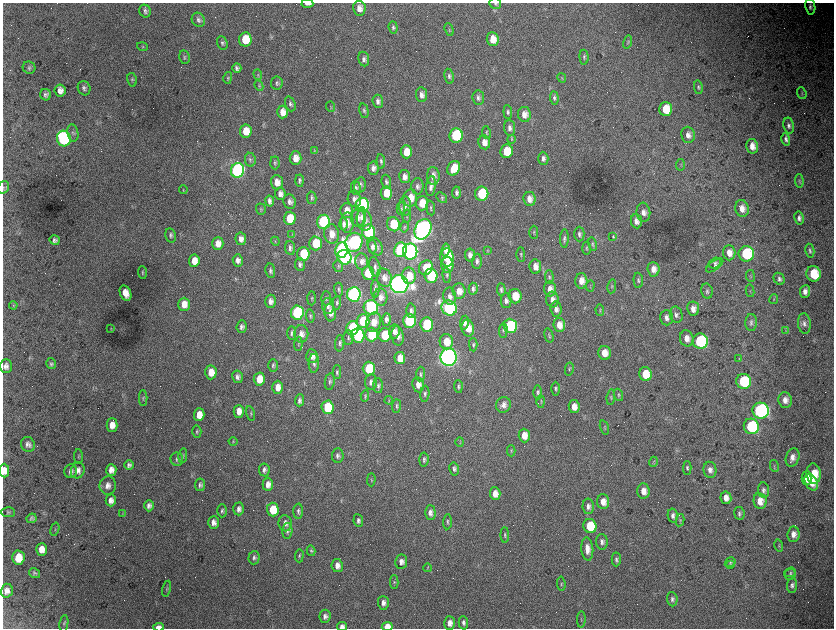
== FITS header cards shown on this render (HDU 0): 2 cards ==
NAXIS1  =                 1663 / length of data axis 1
NAXIS2  =                 1252 / length of data axis 2

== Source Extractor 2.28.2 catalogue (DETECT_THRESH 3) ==
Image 1663 x 1252 px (HDU 0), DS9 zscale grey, zoomed out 1/2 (1 PNG px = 2 x 2 image px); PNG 836 x 630 px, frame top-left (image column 2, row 1251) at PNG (3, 3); each listed source drawn as its Kron ellipse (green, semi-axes under 4 px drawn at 4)
Background 4380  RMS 76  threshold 228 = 3 sigma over >= 5 px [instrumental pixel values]
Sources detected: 429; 55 cannot appear on this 1/2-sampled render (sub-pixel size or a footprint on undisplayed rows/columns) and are neither listed nor drawn; the other 374 listed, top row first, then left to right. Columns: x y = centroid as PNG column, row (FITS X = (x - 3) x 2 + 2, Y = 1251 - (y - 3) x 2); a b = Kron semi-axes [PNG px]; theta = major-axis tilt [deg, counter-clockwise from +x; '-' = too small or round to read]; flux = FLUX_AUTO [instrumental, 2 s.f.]
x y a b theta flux
307 3 6 3 -4 1.1e+05
495 4 6 5 - 3.1e+04
810 7 8 5 -83 5.3e+04
359 8 7 6 - 1.1e+05
145 11 6 5 - 4.5e+04
198 20 7 6 - 4.9e+04
393 27 6 4 -85 3.5e+04
449 30 7 3 -72 1.9e+04
245 39 7 6 - 4.3e+05
493 39 7 6 - 2.0e+05
627 42 7 4 75 2.5e+04
222 43 7 5 -69 3.6e+04
142 47 5 4 - 2.2e+04
184 57 7 5 -78 2.8e+04
584 57 7 4 -89 3.4e+04
364 59 7 5 -81 5.7e+04
29 68 6 6 - 3.3e+04
237 68 5 4 - 4.6e+04
258 75 5 3 - 1.9e+04
449 76 7 4 -79 4.3e+04
228 78 6 4 75 2.2e+04
562 78 5 2 - 1.2e+04
132 80 7 4 -77 2.8e+04
277 83 6 5 - 3.5e+04
259 86 5 4 - 2.3e+04
698 87 7 4 -81 2.9e+04
84 88 7 6 - 4.7e+04
60 90 6 5 - 9.0e+04
802 93 6 4 -70 2.0e+04
46 95 6 5 - 4.8e+04
421 95 7 5 -82 8.6e+04
478 98 7 5 -84 4.9e+04
554 98 7 4 -85 3.5e+04
378 101 6 5 - 6.3e+04
290 104 7 5 -69 4.3e+04
331 107 5 3 - 1.4e+04
666 109 7 6 - 3.4e+05
364 111 7 4 -77 3.2e+04
283 112 6 5 - 1.5e+05
508 112 7 4 -85 3.5e+04
524 114 7 6 - 1.3e+05
789 125 8 5 -78 5.3e+04
510 128 8 5 -84 6.2e+04
246 131 7 6 - 3.0e+05
486 132 6 4 -81 2.4e+04
73 133 8 5 -80 4.7e+04
456 135 7 7 - 1.4e+06
688 135 8 6 -83 9.2e+04
64 139 8 7 - 3.8e+06
511 139 4 3 - 1.8e+04
786 139 6 3 -75 4.5e+04
484 142 7 6 - 1.3e+05
752 146 7 6 - 1.4e+05
314 151 4 3 - 1.7e+04
507 151 7 6 - 4.3e+05
406 152 6 5 - 2.4e+05
295 158 7 6 - 1.6e+05
543 158 6 5 - 5.8e+04
250 160 7 5 -80 3.6e+04
381 161 7 4 -86 3.2e+04
275 163 6 4 -86 2.9e+04
680 165 6 3 85 1.7e+04
373 168 6 5 - 7.6e+04
454 168 7 6 - 3.1e+05
237 170 7 6 - 5.1e+06
433 176 9 6 -87 9.7e+04
405 177 6 5 - 8.6e+04
300 181 6 4 -87 3.6e+04
799 181 7 4 -86 2.5e+04
277 182 7 6 - 1.3e+05
386 182 7 4 -82 3.8e+04
360 185 8 6 77 5.4e+04
417 186 8 6 89 5.7e+04
431 186 10 4 82 7.9e+04
3 187 6 5 - 2.7e+04
356 188 7 5 -87 3.7e+04
183 189 4 3 - 1.4e+04
386 193 6 5 - 2.5e+05
456 193 6 4 85 4.2e+04
280 194 6 5 - 8.6e+04
482 194 7 6 - 1.1e+06
442 197 6 4 -42 2.4e+04
312 198 6 4 -78 3.4e+04
410 198 9 7 85 2.1e+05
354 199 8 6 -77 7.5e+04
529 199 7 6 - 1.2e+05
270 201 5 4 - 6.1e+04
290 202 7 6 - 6.7e+04
422 203 7 6 - 2.9e+05
362 205 7 6 - 3.9e+06
405 206 9 6 -88 7.3e+04
431 208 7 4 -84 2.3e+04
742 208 8 7 - 1.4e+05
261 209 6 5 - 2.2e+04
401 209 6 3 87 1.9e+04
347 210 7 6 - 1.6e+05
643 212 9 7 -82 9.7e+04
407 216 6 2 83 1.5e+04
361 217 9 4 84 5.9e+04
290 218 6 6 - 4.3e+05
358 218 9 7 86 7.7e+04
799 218 7 4 -80 5.7e+04
364 220 10 7 -78 1.1e+05
636 221 7 5 -82 9.0e+04
323 222 7 6 - 2.7e+06
347 223 10 6 89 1.4e+05
343 224 6 3 -88 5.1e+04
393 224 7 6 - 5.4e+05
404 227 5 3 - 1.7e+04
423 229 11 8 64 1.1e+07
368 232 7 6 - 2.1e+06
534 232 6 3 90 1.9e+04
292 234 4 3 - 1.3e+04
332 234 10 7 -79 1.7e+05
579 234 7 5 -89 4.5e+04
171 235 7 5 -76 4.3e+04
613 236 3 2 - 1.3e+04
564 238 9 4 88 4.0e+04
241 239 6 5 - 8.9e+04
55 240 5 5 - 4.9e+04
275 241 4 4 - 2.0e+04
354 242 10 8 68 5.7e+06
218 243 6 5 - 1.4e+05
315 243 7 6 - 5.7e+05
593 244 7 4 -80 2.9e+04
372 246 7 3 -89 4.8e+04
375 246 10 6 -56 8.0e+04
290 248 7 5 -82 5.7e+04
587 248 6 4 -86 2.4e+04
342 250 7 6 - 5.2e+06
400 250 7 6 - 2.1e+06
445 250 6 4 79 1.0e+05
488 251 4 2 - 1.2e+04
810 251 7 4 -79 3.5e+04
410 252 8 7 - 7.8e+06
729 253 7 6 - 1.3e+05
303 254 7 6 - 7.9e+05
521 254 7 3 -89 2.2e+04
746 254 8 7 - 1.3e+06
470 255 6 5 - 8.0e+04
344 257 7 7 - 3.9e+06
447 257 9 6 -86 9.0e+05
238 260 6 5 - 7.8e+04
194 261 6 5 - 1.8e+05
362 261 8 6 -85 8.5e+04
477 261 7 5 89 5.1e+04
715 263 6 5 - 3.6e+04
300 264 6 5 - 4.7e+04
447 265 8 6 -88 1.3e+05
715 265 10 4 36 3.4e+04
338 266 6 5 - 2.4e+04
535 266 7 5 -82 1.3e+05
375 267 10 5 -78 6.1e+04
426 268 7 6 - 3.6e+05
653 269 7 6 - 1.2e+05
270 271 7 4 -83 3.9e+04
142 273 6 3 -87 1.8e+04
368 273 6 6 - 5.7e+05
814 274 7 7 - 5.1e+05
447 275 7 4 -86 3.1e+04
409 276 8 7 - 2.7e+05
431 276 7 6 - 1.2e+06
750 276 6 3 -82 1.7e+04
549 277 7 4 -86 2.7e+04
384 278 9 7 -74 1.1e+05
779 279 6 5 - 4.2e+04
638 280 7 5 -87 3.3e+04
581 281 8 6 -88 1.4e+05
399 284 9 9 - 1.3e+07
590 286 5 2 - 1.3e+04
612 286 7 3 83 2.3e+04
375 289 9 3 87 4.1e+04
473 289 6 4 -89 4.9e+04
550 289 7 6 - 1.2e+05
339 290 7 4 -86 2.8e+04
501 290 7 4 -86 3.8e+04
459 291 8 6 -84 1.5e+05
707 291 7 5 -79 4.0e+04
750 291 6 2 -78 1.1e+04
805 291 6 5 - 9.7e+04
126 293 8 5 -67 1.8e+05
354 294 7 6 - 5.9e+06
450 296 9 6 -80 8.7e+04
515 296 7 6 - 3.1e+05
381 297 9 7 -86 9.4e+04
312 298 7 3 88 2.2e+04
326 298 7 5 -88 3.3e+04
774 299 5 3 - 1.2e+04
552 300 8 6 -87 9.3e+04
270 301 6 5 - 8.0e+04
506 301 7 5 -90 6.3e+04
337 303 7 4 85 3.0e+04
184 304 6 5 - 1.8e+05
13 305 4 3 - 1.8e+04
328 306 8 6 -87 6.5e+04
371 307 7 7 - 2.5e+06
449 308 8 7 - 3.4e+06
556 309 7 5 -86 7.3e+04
693 309 7 6 - 1.0e+05
600 310 6 3 -85 1.8e+04
411 311 7 5 89 4.6e+04
297 312 7 6 - 2.6e+06
330 313 9 6 -85 1.0e+05
676 315 8 6 -75 5.2e+04
310 316 7 3 -85 2.5e+04
667 318 7 6 - 7.5e+04
386 319 6 4 89 6.8e+04
363 321 7 6 - 8.2e+05
409 321 7 6 - 2.0e+06
374 322 10 7 73 1.9e+05
751 322 8 5 88 5.0e+04
464 323 7 4 83 6.7e+04
804 323 10 6 -83 7.2e+04
427 325 7 6 - 1.0e+06
559 325 7 5 -81 1.5e+05
510 326 7 7 - 1.6e+06
242 327 6 5 - 4.8e+04
111 328 4 3 - 1.1e+04
353 328 7 6 - 2.4e+06
468 328 8 6 -79 2.1e+05
503 330 7 4 88 3.2e+04
786 330 3 2 - 7.9e+03
394 331 7 5 83 7.9e+04
292 333 7 4 -89 4.4e+04
301 334 9 7 -89 1.0e+05
358 335 7 6 - 2.2e+06
371 335 7 6 - 1.0e+06
385 335 7 6 - 6.5e+05
549 335 7 3 -75 2.2e+04
398 336 9 6 -79 9.6e+04
348 338 7 5 85 4.1e+04
687 338 8 6 -76 1.3e+05
700 341 7 7 - 2.3e+06
446 342 8 6 -78 2.3e+05
340 343 8 4 84 3.7e+04
298 344 7 2 85 1.6e+04
473 345 7 4 -87 2.7e+04
604 353 7 6 - 1.9e+05
312 356 7 5 -85 1.1e+05
449 357 9 8 - 1.2e+07
400 358 6 5 - 1.8e+05
739 358 3 2 - 1.1e+04
314 363 9 5 87 4.8e+04
51 364 5 5 - 2.7e+04
273 365 6 5 - 3.3e+04
6 366 7 6 - 6.9e+04
369 369 7 6 - 9.0e+05
569 369 6 3 79 2.0e+04
211 372 7 6 - 1.9e+05
337 372 7 4 90 3.0e+04
420 374 7 4 86 3.3e+04
645 374 7 6 - 4.0e+05
237 377 6 5 - 5.9e+04
259 379 6 5 - 2.6e+05
330 381 8 5 80 4.0e+04
744 381 7 7 - 1.0e+06
371 382 8 6 89 6.5e+04
418 385 7 6 - 1.2e+05
378 386 7 4 -86 4.0e+04
278 387 6 5 - 1.4e+05
458 387 6 4 -86 3.1e+04
555 389 7 4 89 2.8e+04
538 392 7 4 -88 3.6e+04
425 394 8 4 85 3.7e+04
618 395 6 4 -71 2.7e+04
365 396 6 4 85 2.1e+04
611 397 8 4 85 2.7e+04
143 398 8 3 -88 2.2e+04
299 400 6 4 87 4.8e+04
389 400 4 2 - 1.0e+04
785 400 8 6 -77 1.1e+05
541 401 6 3 -90 1.6e+04
503 405 8 7 - 9.2e+04
397 406 7 4 89 3.0e+04
328 407 7 6 - 1.0e+06
574 407 6 5 - 1.4e+05
239 411 6 5 - 1.4e+05
761 411 8 8 - 5.6e+06
251 413 7 3 -76 2.3e+04
199 415 6 5 - 1.8e+05
112 425 6 5 - 1.3e+05
751 426 8 7 - 1.3e+06
604 428 7 3 -74 1.7e+04
197 432 6 4 87 2.4e+04
524 435 7 5 -87 1.9e+05
233 441 4 4 - 1.7e+04
460 442 5 2 - 1.1e+04
28 444 7 7 - 6.9e+04
511 451 6 3 90 1.6e+04
183 455 7 3 79 2.3e+04
338 456 7 6 - 4.7e+04
78 457 7 3 -85 1.8e+04
792 457 9 6 70 1.1e+05
177 459 7 6 - 3.8e+04
424 460 7 4 85 3.4e+04
653 462 5 3 - 1.6e+04
129 465 5 5 - 4.9e+04
774 466 6 3 -79 2.3e+04
687 468 7 4 89 3.3e+04
454 469 6 5 - 4.4e+04
4 470 7 5 -89 1.2e+05
78 470 8 6 72 9.1e+04
111 470 6 5 - 1.0e+05
264 470 6 5 - 5.0e+04
710 470 8 6 -81 8.2e+04
71 471 7 6 - 5.5e+04
814 474 10 7 -83 3.3e+05
807 478 7 5 90 2.7e+05
371 480 6 2 89 1.2e+04
811 482 9 6 -63 2.3e+05
268 484 6 5 - 1.1e+05
108 485 9 8 - 1.0e+05
200 485 6 5 - 4.2e+04
763 490 8 5 -84 4.9e+04
643 491 7 6 - 1.3e+05
495 494 6 5 - 1.4e+05
726 498 6 5 - 1.1e+05
111 500 6 5 - 9.1e+04
760 501 8 6 -82 1.7e+05
603 502 7 6 - 1.5e+05
149 506 5 5 - 6.2e+04
588 506 8 5 -88 7.1e+04
239 509 6 5 - 7.0e+04
273 509 7 6 - 4.2e+05
222 511 6 5 - 3.6e+04
298 511 7 5 89 3.9e+04
8 512 7 5 -4 2.7e+04
122 513 4 3 - 1.3e+04
430 513 7 5 -89 7.6e+04
739 513 6 5 - 3.6e+04
673 516 7 5 -79 5.5e+04
31 518 5 4 - 3.8e+04
358 520 6 5 - 4.6e+04
680 520 6 4 79 2.3e+04
213 522 6 5 - 8.9e+04
447 522 7 4 85 2.7e+04
285 523 8 6 -81 8.4e+04
590 526 7 6 - 5.7e+05
55 529 7 2 74 1.4e+04
287 531 8 5 87 4.3e+04
793 534 7 6 - 1.1e+05
505 535 8 4 -88 2.8e+04
602 542 8 6 -85 6.3e+04
779 545 6 3 -78 1.5e+04
42 549 6 5 - 1.6e+05
587 549 11 6 -84 1.4e+05
311 551 5 4 - 2.3e+04
299 556 7 4 88 2.6e+04
18 558 7 6 - 3.2e+05
254 558 6 5 - 4.7e+04
616 559 7 4 87 3.5e+04
401 562 7 6 - 8.0e+04
730 562 6 4 33 2.6e+04
337 565 6 5 - 1.1e+05
731 565 4 3 - 1.2e+04
427 568 4 3 - 1.3e+04
790 572 6 4 23 2.8e+04
34 573 6 5 - 3.2e+04
790 574 6 5 - 3.2e+04
394 582 6 4 90 2.2e+04
561 584 7 3 -86 2.1e+04
792 585 7 5 84 4.5e+04
167 589 8 3 78 2.0e+04
7 591 7 6 - 9.9e+04
672 599 7 5 -85 4.6e+04
383 603 7 5 -87 7.9e+04
325 616 6 5 - 6.4e+04
581 619 8 2 87 1.5e+04
64 623 8 4 80 3.2e+04
449 623 7 5 -87 1.0e+05
463 623 7 4 -88 4.2e+04
342 626 5 4 - 6.8e+04
387 626 5 4 - 1.9e+05
158 627 5 3 - 1.3e+05
At the frame edge (FLAGS 8, measured only in part): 7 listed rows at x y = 307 3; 495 4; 3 187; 4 470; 342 626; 387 626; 158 627
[55 sub-pixel or undisplayed-footprint detections neither listed nor drawn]